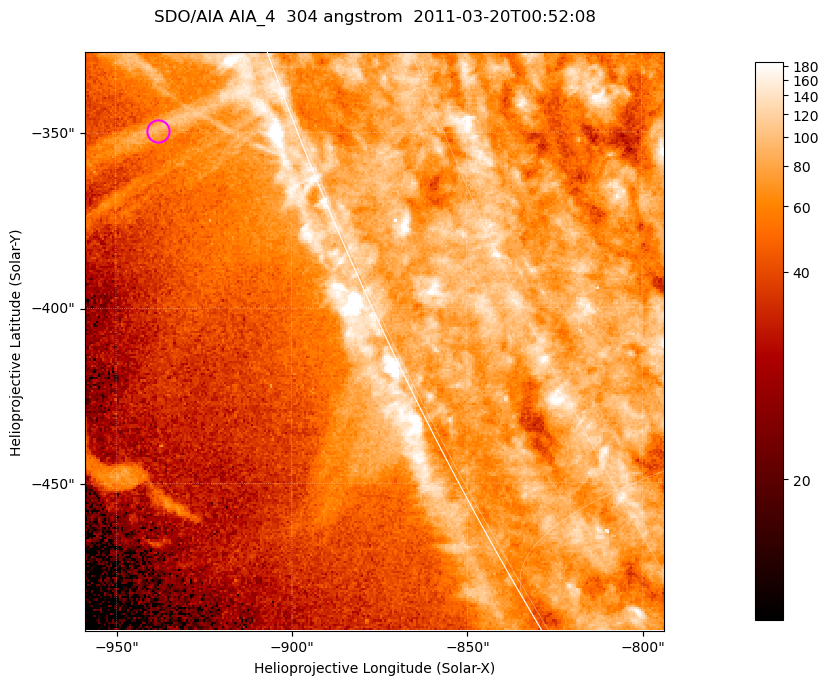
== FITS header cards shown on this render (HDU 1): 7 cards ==
TELESCOP= 'SDO/AIA '           / For AIA: SDO/AIA
INSTRUME= 'AIA_4   '           / For AIA: AIA_ATA1, AIA_ATA2, AIA_ATA3 or AIA_AT
WAVELNTH=                  304 / [angstrom] Wavelength
WAVEUNIT= 'angstrom'           / Wavelength unit: angstrom
DATE-OBS= '2011-03-20T00:52:08.139' / [ISO] Date when observation started; ISO 8
CTYPE1  = 'HPLN-TAN'           / CTYPE1; Typically HPLN
CTYPE2  = 'HPLT-TAN'           / CTYPE2; Typically HPLT

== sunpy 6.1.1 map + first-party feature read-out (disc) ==
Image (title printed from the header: SDO/AIA AIA_4  304 angstrom  2011-03-20T00:52:08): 275 x 275 px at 0.6 arcsec/px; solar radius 964 arcsec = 1606 px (partial field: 0.4% of the solar disc is inside the frame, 47% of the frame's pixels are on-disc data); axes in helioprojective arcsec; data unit not stated in the header (colour bar unlabelled)
Orientation: roll -0.132 deg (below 1 deg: not rotated)
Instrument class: DISC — disc imager (sunpy class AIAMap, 304 A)
Bright regions (active regions / flare kernels): reference = the on-disc median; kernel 3 px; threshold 5 sigma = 107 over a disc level ~79.7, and >= 1.15x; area >= 75 px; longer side >= 3 px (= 1.8 arcsec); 0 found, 0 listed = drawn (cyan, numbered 1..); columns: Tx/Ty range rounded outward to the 2 arcsec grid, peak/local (2 s.f.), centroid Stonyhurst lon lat
Off-limb structures (1.02-1.3 R_sun): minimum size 37 px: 5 found; the strongest spans PA ~110 deg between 1.02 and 1.06 R_sun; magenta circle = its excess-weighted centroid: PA ~110 deg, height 1.04 R_sun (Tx ~-938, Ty ~-350 arcsec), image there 1.9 x the reference